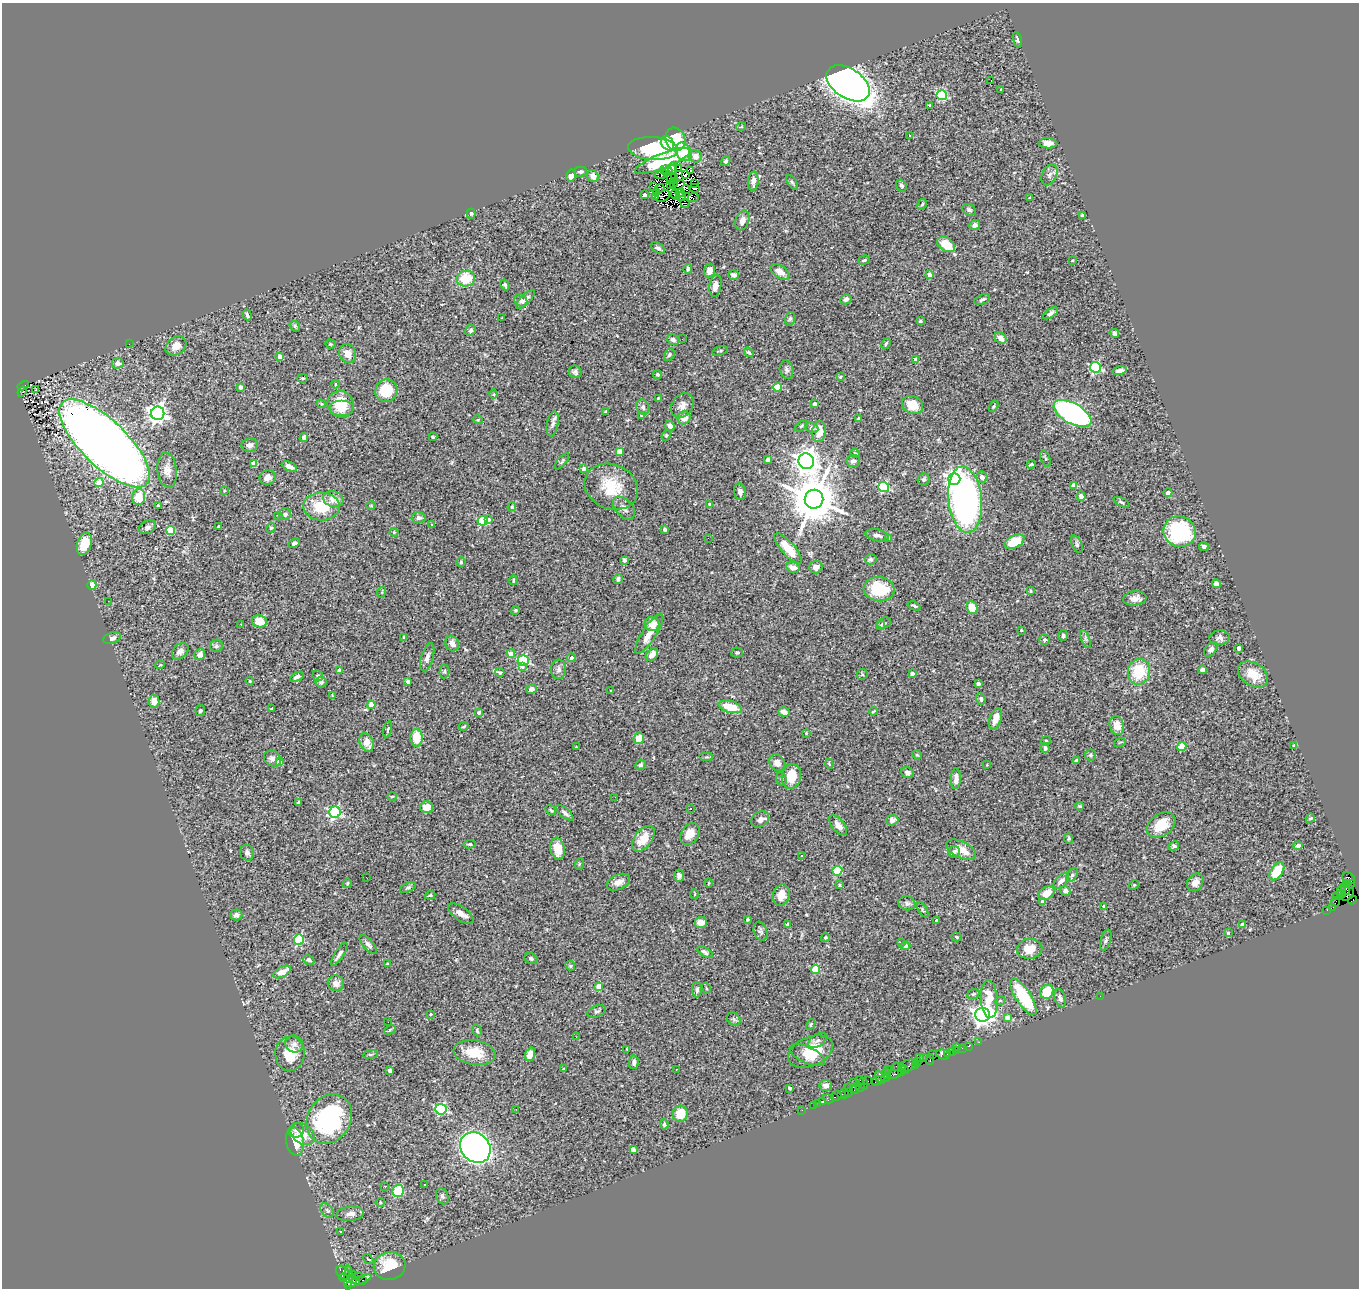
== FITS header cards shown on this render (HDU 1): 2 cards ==
NAXIS1  =                 1357
NAXIS2  =                 1286

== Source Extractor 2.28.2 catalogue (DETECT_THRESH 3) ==
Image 1357 x 1286 px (HDU 1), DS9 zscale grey, 1 PNG px = 1 image px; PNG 1361 x 1290 px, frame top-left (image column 1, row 1286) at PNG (2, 3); each listed source drawn as its Kron ellipse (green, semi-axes under 4 px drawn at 4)
Background 0.779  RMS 0.044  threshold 0.133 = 3 sigma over >= 5 px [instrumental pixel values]
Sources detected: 492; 12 with non-positive FLUX_AUTO (blend fragments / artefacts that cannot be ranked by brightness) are neither listed nor drawn; the other 480 listed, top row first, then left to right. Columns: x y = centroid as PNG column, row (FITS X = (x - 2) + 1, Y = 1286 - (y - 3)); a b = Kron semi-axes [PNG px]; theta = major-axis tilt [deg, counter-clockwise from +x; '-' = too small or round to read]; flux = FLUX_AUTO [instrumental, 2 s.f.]
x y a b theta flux
1017 40 8 3 -74 6
991 80 3 2 - 26
848 83 24 14 -33 2800
1001 89 3 2 - 2.3
942 95 5 5 - 210
930 105 3 2 - 2.7
741 127 5 3 - 2.5
909 136 3 2 - 3.1
675 139 12 10 -70 100
668 143 8 6 -56 35
1048 143 9 5 -3 18
653 148 25 11 -3 210
684 152 10 7 -56 79
695 156 7 6 - 25
662 161 29 7 21 120
726 161 5 4 - 6.9
672 168 6 3 85 6.5
679 168 3 2 - 2.8
664 170 3 2 - 5.8
667 171 5 3 - 3.2
691 171 3 2 - 6.5
580 172 6 5 - 7
662 174 7 2 11 1
571 175 6 5 - 17
686 175 4 2 - 2.8
1049 175 11 7 64 13
593 176 6 5 - 22
675 177 4 2 - 4
671 178 5 2 - 5.1
753 181 10 5 86 18
792 182 8 4 -54 4.6
673 183 4 2 - 1.2
670 184 2 2 - 3.9
695 184 2 2 - 2
679 185 6 2 35 12
901 185 6 5 - 7.1
653 187 3 3 - 7
660 188 5 2 - 2.6
694 188 5 2 - 1.7
686 189 4 2 - 1.2
657 192 2 2 - 4.2
680 193 4 3 - 3.7
645 195 3 3 - 13
675 195 5 2 - 0.97
655 196 3 2 - 5.8
663 196 8 5 30 6.3
681 197 5 2 - 8.4
693 197 6 3 20 6.1
1030 198 4 3 - 2.7
685 203 4 2 - 2.1
922 204 6 4 61 4.1
969 210 7 5 -25 6.8
471 214 5 4 - 3.3
1082 215 3 3 - 7.4
742 220 10 6 72 19
975 225 5 4 - 14
946 244 10 6 -36 62
658 248 7 5 -33 8.5
864 260 6 3 17 4.8
1072 260 3 2 - 2.2
688 269 5 4 - 6.2
709 271 7 5 85 23
780 272 10 6 -34 24
929 274 4 4 - 14
733 275 5 5 - 6.4
466 278 9 8 - 75
505 285 6 4 -61 4.1
715 286 11 6 80 17
525 299 12 5 46 11
846 299 6 5 - 9.8
982 299 8 4 22 7.5
521 300 7 5 -39 14
1050 313 8 4 34 9.8
247 315 6 3 -71 5.8
502 318 3 2 - 2.3
790 319 7 5 73 5.1
920 321 4 3 - 5.1
295 326 6 4 -49 4.5
470 330 6 5 - 7.7
1114 333 5 4 - 8.9
1001 338 6 5 - 22
682 339 2 2 - 4.7
673 340 6 5 - 10
129 344 3 2 - 2
330 344 5 4 - 3.4
886 344 6 3 62 4.1
176 346 11 8 37 28
720 351 8 4 16 4.7
749 352 5 3 - 4
348 354 10 8 -67 26
669 355 7 5 57 6.6
280 356 4 4 - 19
916 359 3 3 - 8.2
118 363 6 5 - 13
1095 367 5 5 - 290
787 370 9 6 -79 8.3
1120 371 7 3 13 13
575 372 6 6 - 8.8
657 375 5 4 - 5.4
840 377 4 3 - 3.7
303 378 5 3 - 2.9
335 384 4 3 - 2.3
23 386 6 3 30 290
240 387 3 3 - 15
778 387 4 4 - 100
36 390 3 2 - 2.8
386 391 11 11 - 84
22 392 6 3 61 82
494 394 5 3 - 2.7
658 398 3 2 - 2.4
321 404 5 4 - 3.3
340 404 13 12 - 74
815 404 4 4 - 18
682 405 13 10 52 20
913 405 11 8 -27 49
993 406 6 4 57 3.9
643 407 8 6 -64 8.9
342 408 12 8 0 41
606 412 3 3 - 5.5
158 413 7 6 - 1500
1072 413 21 10 -29 910
641 415 3 3 - 3.1
684 418 7 6 - 26
858 418 4 3 - 2.6
478 420 5 3 - 2.6
553 424 13 5 79 11
670 426 5 4 - 12
802 426 7 4 37 4.5
812 428 7 5 -26 6.6
819 432 10 6 82 49
666 435 5 4 - 4
304 437 4 4 - 11
433 437 4 3 - 3.8
105 443 59 23 -44 6700
250 445 8 6 7 12
619 451 4 4 - 38
855 453 5 4 - 4.1
768 459 4 4 - 12
1045 459 9 4 -68 6.4
562 461 10 4 50 5.1
806 461 8 7 - 3100
853 461 7 6 - 9.2
254 463 4 4 - 45
1031 464 4 2 - 4.1
289 466 8 4 -26 13
583 469 3 3 - 9.5
167 470 17 9 -84 24
982 477 6 5 - 17
268 478 8 7 - 17
924 479 6 5 - 5.4
954 479 6 5 - 1300
99 483 4 4 - 51
1074 485 4 4 - 42
611 487 27 22 -23 100
884 487 5 5 - 280
224 490 3 3 - 3.9
740 492 8 6 -83 12
1168 493 4 4 - 8.5
1081 496 5 4 - 13
139 497 8 6 86 58
333 499 10 7 -15 34
814 499 9 9 - 15000
965 500 33 17 -83 1200
1121 502 9 4 -26 5.6
709 504 4 3 - 3.3
158 505 4 3 - 9.3
371 505 4 3 - 2.4
321 506 18 14 -2 96
512 507 4 3 - 3.1
624 508 13 8 -47 16
285 514 6 6 - 10
278 516 4 3 - 3.4
419 518 7 5 5 10
489 519 4 3 - 6.1
482 521 5 5 - 210
431 525 3 2 - 3.8
218 526 3 2 - 2.7
147 527 9 6 30 9.3
271 528 5 4 - 3.7
665 530 3 3 - 8.4
171 531 4 4 - 110
1180 531 16 15 - 270
394 532 4 4 - 2.8
877 535 12 5 -12 13
708 538 3 2 - 3.4
889 538 4 3 - 5.1
1014 542 11 6 28 96
294 543 6 4 23 8.2
84 544 12 7 72 77
1077 544 9 5 -66 6.1
1204 546 5 4 - 7.4
788 549 19 6 -49 63
871 559 6 5 - 7.9
624 560 4 4 - 12
461 562 4 4 - 4.1
816 567 6 6 - 16
793 568 7 5 -17 17
618 579 5 4 - 7.4
513 580 5 2 - 2.9
1216 584 4 4 - 18
92 585 4 4 - 39
879 589 15 12 -6 120
1030 591 3 2 - 2.7
382 592 5 3 - 2.9
1135 598 12 7 5 18
108 601 2 2 - 2.4
914 606 7 3 -21 4.6
972 608 6 5 - 43
515 610 4 4 - 4.3
259 621 7 6 - 49
884 623 7 5 19 6.1
241 624 3 2 - 1.8
652 624 7 7 - 33
880 625 5 3 - 3.1
1021 630 3 2 - 2.6
649 634 23 7 57 37
1063 635 5 5 - 6
404 637 4 3 - 4.3
112 638 9 5 18 11
1219 638 10 7 4 12
1085 639 9 3 -69 5.1
1045 640 5 5 - 5.2
452 644 8 6 -66 18
216 646 6 6 - 8.7
1239 648 4 4 - 12
1211 649 8 5 50 11
180 651 10 7 47 17
737 652 6 5 - 6.4
200 654 6 5 - 16
511 654 4 4 - 27
652 655 7 5 47 26
427 657 14 6 74 15
571 658 4 4 - 10
523 661 5 5 - 290
160 665 5 3 - 2.4
523 667 3 3 - 40
559 669 10 7 86 12
339 670 4 3 - 15
1203 670 4 4 - 13
444 671 7 5 88 5.1
500 672 5 4 - 4.4
1139 672 13 11 79 110
862 674 6 5 - 4.5
912 674 4 3 - 19
1253 674 16 11 -34 51
318 676 5 5 - 6.2
297 677 8 4 28 10
250 681 4 3 - 2.8
321 682 5 5 - 7.5
408 682 4 3 - 13
978 684 4 3 - 13
532 689 6 4 30 9.3
611 691 3 2 - 2.3
332 696 4 3 - 2.7
981 699 6 4 -69 5.3
154 701 6 5 - 26
371 705 4 4 - 32
730 707 12 6 -16 65
271 708 3 2 - 3.5
200 711 5 4 - 5.9
873 711 4 2 - 3
479 712 3 3 - 13
784 712 6 4 -18 15
995 719 11 5 71 33
1117 725 10 7 -74 35
464 726 5 3 - 3.4
388 729 8 4 78 4.4
806 733 4 3 - 2.6
417 738 8 6 -88 63
639 738 6 5 - 36
1046 741 5 4 - 3.9
367 742 9 6 -66 30
1120 742 6 3 20 2.8
1182 746 4 4 - 85
1294 746 4 3 - 2.8
576 747 3 2 - 2.7
1045 748 5 4 - 6.7
917 755 5 4 - 3.7
1091 755 5 5 - 5.3
707 757 7 3 0 3.7
272 759 9 7 -33 12
1077 760 4 3 - 5.5
279 762 4 4 - 27
777 763 9 7 -51 19
829 764 5 2 - 2.7
641 765 5 5 - 6.7
987 765 4 3 - 2.8
907 773 6 5 - 8.9
791 776 12 9 80 62
781 779 7 5 -75 5.7
956 779 10 5 87 18
392 796 4 3 - 2.5
615 797 3 2 - 4.6
298 802 4 3 - 2.7
1080 806 4 3 - 3.2
426 807 6 6 - 31
690 809 2 2 - 3.2
551 810 6 3 -37 3.7
335 812 6 5 - 460
565 813 10 4 -40 9.6
1310 818 5 4 - 3.4
760 819 9 7 38 12
892 820 6 5 - 16
838 825 12 6 -51 20
1161 825 16 11 35 68
690 834 12 8 55 40
1069 838 5 4 - 4.8
643 839 15 8 51 50
470 844 6 4 5 5
1174 846 5 4 - 6.7
1298 846 4 4 - 9.3
558 849 11 7 -80 45
961 850 16 8 -25 39
954 852 6 6 - 6.4
247 853 8 7 - 10
802 856 3 3 - 13
579 864 6 3 72 3.4
837 871 5 4 - 150
1277 871 10 6 56 96
1072 875 8 5 54 6
679 876 6 5 - 11
366 877 3 2 - 3.3
1349 878 7 5 -33 240
1061 881 10 5 45 12
618 882 12 7 23 22
1195 882 9 7 55 19
347 883 5 3 - 3.4
708 883 5 3 - 2.4
1347 883 4 3 - 84
1350 884 5 3 - 69
840 885 4 3 - 3.4
1134 885 5 4 - 3
408 887 9 4 25 4.7
1346 889 6 4 -76 240
1065 891 5 5 - 12
1342 892 6 4 -82 190
1047 893 8 6 32 31
1348 893 8 5 58 280
695 894 5 3 - 2.7
430 895 5 3 - 4.1
781 895 11 8 72 35
1338 895 6 4 27 110
1352 900 5 3 - 29
1043 902 4 4 - 14
1336 902 5 2 - 54
907 903 8 7 - 8.4
1104 906 3 2 - 2.4
1333 907 4 2 - 55
923 910 8 3 -60 3.9
1327 910 2 2 - 18
461 914 15 6 -36 20
236 915 6 5 - 8.6
747 919 4 3 - 4.2
937 920 3 3 - 11
701 922 6 5 - 24
788 924 4 4 - 7
1242 924 4 3 - 8.4
760 931 10 6 -71 8.6
1228 933 3 3 - 6.2
825 937 5 4 - 3.3
957 937 5 4 - 4.2
299 939 5 5 - 230
1106 940 11 5 72 7.6
902 942 3 3 - 17
368 944 12 5 -49 10
905 946 5 4 - 14
1030 949 13 10 4 42
705 952 9 4 -32 8.6
339 954 13 4 57 13
531 959 7 5 -28 6.2
309 960 6 4 -26 8.1
388 964 4 3 - 3
570 966 5 4 - 4.2
816 969 4 4 - 110
282 972 9 5 28 36
336 983 8 8 - 19
599 987 4 4 - 55
706 988 5 3 - 2.9
697 990 7 5 -89 7.1
1047 992 7 6 - 72
973 994 6 4 21 4.7
1100 996 2 2 - 4.1
1023 997 21 7 -57 130
1060 998 10 5 -70 11
989 999 19 8 -86 59
1000 1001 5 4 - 4.2
597 1011 10 5 20 7.4
431 1014 3 3 - 3.9
982 1015 7 7 - 2100
1007 1017 4 4 - 22
734 1019 7 6 - 6.2
388 1022 2 2 - 1.4
811 1024 6 4 62 4.2
390 1030 6 4 31 3.9
477 1031 6 4 -72 5.6
576 1037 3 2 - 4.4
817 1040 10 6 35 9.7
979 1042 2 2 - 15
294 1044 9 8 - 12
969 1046 3 2 - 32
956 1047 2 2 - 80
962 1048 2 2 - 19
626 1049 3 2 - 1.6
811 1051 23 14 23 81
956 1051 3 3 - 76
952 1052 3 3 - 62
475 1053 21 12 -9 75
290 1054 17 14 87 65
370 1054 7 3 8 4.2
530 1054 7 5 69 30
943 1054 6 5 - 85
948 1054 3 3 - 41
807 1055 19 8 -25 37
933 1055 3 2 - 17
919 1057 2 2 - 10
923 1058 2 2 - 38
930 1059 5 2 - 91
918 1061 3 2 - 32
634 1062 7 4 86 9.3
908 1065 10 5 16 240
896 1066 2 2 - 15
916 1066 3 2 - 24
901 1067 2 2 - 36
563 1069 3 2 - 2.2
676 1069 2 2 - 6.7
390 1070 4 3 - 14
888 1070 4 3 - 170
904 1070 4 2 - 76
901 1072 2 2 - 27
886 1074 5 3 - 83
894 1074 8 3 7 180
880 1077 7 3 -64 120
885 1078 4 2 - 16
860 1080 4 2 - 74
868 1081 2 2 - 42
877 1081 5 3 - 96
854 1082 3 2 - 120
863 1084 6 3 -71 84
826 1086 6 5 - 13
861 1087 4 2 - 73
790 1088 4 3 - 3.8
848 1088 3 2 - 61
855 1089 5 5 - 89
848 1092 2 2 - 53
845 1093 5 3 - 55
841 1095 3 2 - 54
836 1096 6 3 31 100
828 1099 5 3 - 33
822 1102 3 3 - 50
818 1103 2 2 - 8.8
813 1105 2 2 - 21
441 1109 5 5 - 390
516 1109 2 2 - 1.8
802 1110 2 2 - 6.3
680 1114 8 7 - 55
329 1119 26 21 57 430
664 1124 5 4 - 5.5
296 1130 8 7 - 13
303 1134 13 9 -35 38
295 1141 14 8 -79 70
475 1148 16 14 -44 2400
633 1149 4 4 - 27
425 1184 3 2 - 4.3
385 1186 3 2 - 5.6
398 1191 6 6 - 130
442 1196 8 6 -68 6.8
380 1202 4 4 - 3.2
327 1211 8 5 -50 7.9
350 1214 14 7 6 18
340 1231 3 2 - 3.4
368 1259 6 2 -38 6.5
390 1266 16 14 10 110
343 1273 8 5 -45 190
352 1274 3 2 - 15
358 1276 2 2 - 9.9
343 1278 4 3 - 170
348 1278 12 4 89 430
353 1279 4 3 - 260
363 1280 3 2 - 280
359 1281 13 3 20 7.5
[12 non-positive-flux detections neither listed nor drawn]